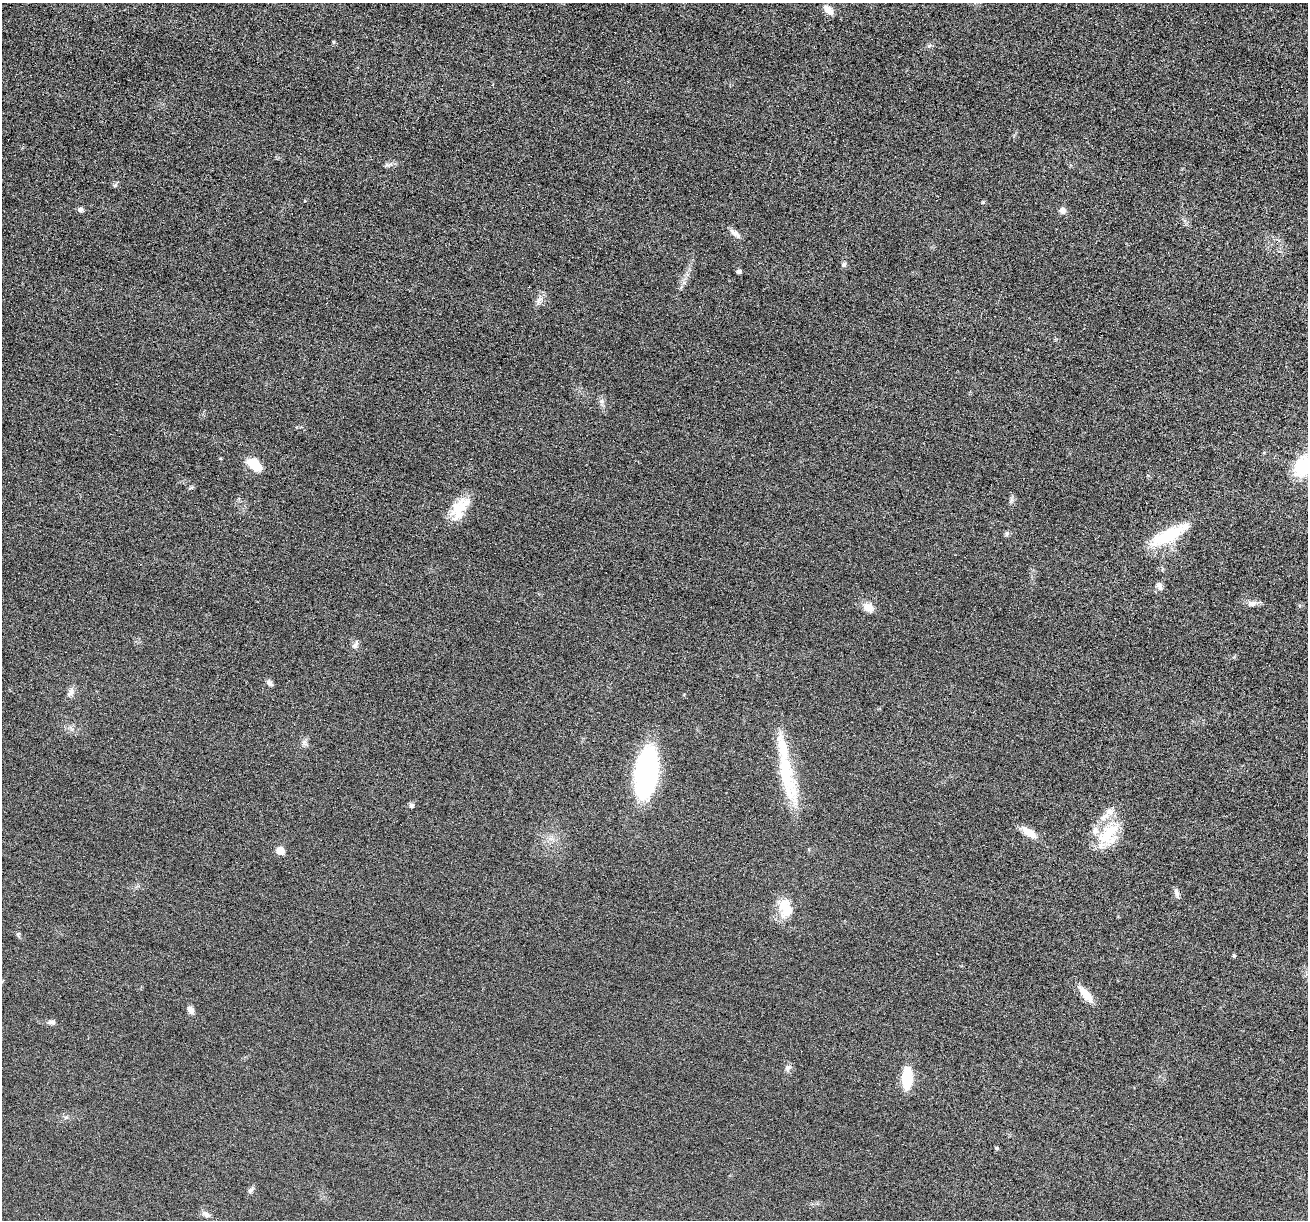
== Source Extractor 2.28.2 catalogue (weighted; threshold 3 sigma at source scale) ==
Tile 10 of 4 x 4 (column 2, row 3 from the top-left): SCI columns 1322-2627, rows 1356-2573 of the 5255 x 5272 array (HDU 1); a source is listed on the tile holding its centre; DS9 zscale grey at full resolution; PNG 1310 x 1222 px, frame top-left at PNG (2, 3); no overlay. Nothing masked; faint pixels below the display range render black.
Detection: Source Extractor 2.28.2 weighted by HDU 2 'WHT'; one run over the whole footprint, this tile lists its part. Background 0.0528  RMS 0.0086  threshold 0.035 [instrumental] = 3 sigma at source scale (4.09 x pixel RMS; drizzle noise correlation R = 1.36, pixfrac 0.8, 0.05/0.05 arcsec/px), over >= 5 px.
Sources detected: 46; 1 inside a brighter object's white glare — not listed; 5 inside a brighter listed object's ellipse — not listed separately; the other 40 listed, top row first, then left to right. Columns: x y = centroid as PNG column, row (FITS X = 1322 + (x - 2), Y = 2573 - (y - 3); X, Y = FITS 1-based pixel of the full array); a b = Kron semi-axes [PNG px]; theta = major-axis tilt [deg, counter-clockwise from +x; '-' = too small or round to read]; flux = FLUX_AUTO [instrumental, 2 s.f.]
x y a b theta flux
828 10 13 8 -40 5.9
334 42 6 4 -89 0.86
929 46 6 4 43 1.4
115 185 6 4 44 1.2
80 210 6 5 - 2.4
1062 211 8 7 - 3.6
736 234 14 7 -37 3.8
844 264 7 6 - 1.7
739 272 6 5 - 1.6
539 300 10 3 45 2.2
601 401 7 6 - 2.2
255 465 13 8 -43 24
1303 466 20 14 48 48
192 487 8 3 19 1.2
457 508 28 18 74 18
1007 534 7 5 50 1.7
1169 535 52 14 28 33
1160 586 10 7 -89 3.1
1252 603 14 7 5 3.9
868 607 12 9 -29 7.6
355 645 11 6 48 2.7
270 683 8 6 -40 2.5
70 693 14 7 55 3.5
646 773 33 14 82 230
787 776 71 18 -76 49
411 805 6 5 - 2.2
1029 833 19 8 -35 9.5
1109 834 36 23 63 30
280 851 5 5 - 18
1176 892 12 5 -74 2.6
787 910 20 15 55 14
1234 955 5 4 - 1.1
1086 994 20 8 -50 12
190 1010 10 7 -59 3.2
52 1022 10 6 1 2.4
788 1067 9 7 25 2.6
907 1078 16 8 88 36
996 1148 5 4 - 1
250 1190 8 6 40 1.9
206 1214 14 6 -34 3
Isophote crosses this tile's border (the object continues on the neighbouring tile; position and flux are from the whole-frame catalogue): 1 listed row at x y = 1303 466
Unlisted compact peaks at least as high as the median listed source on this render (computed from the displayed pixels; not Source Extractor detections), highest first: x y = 983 202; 387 165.